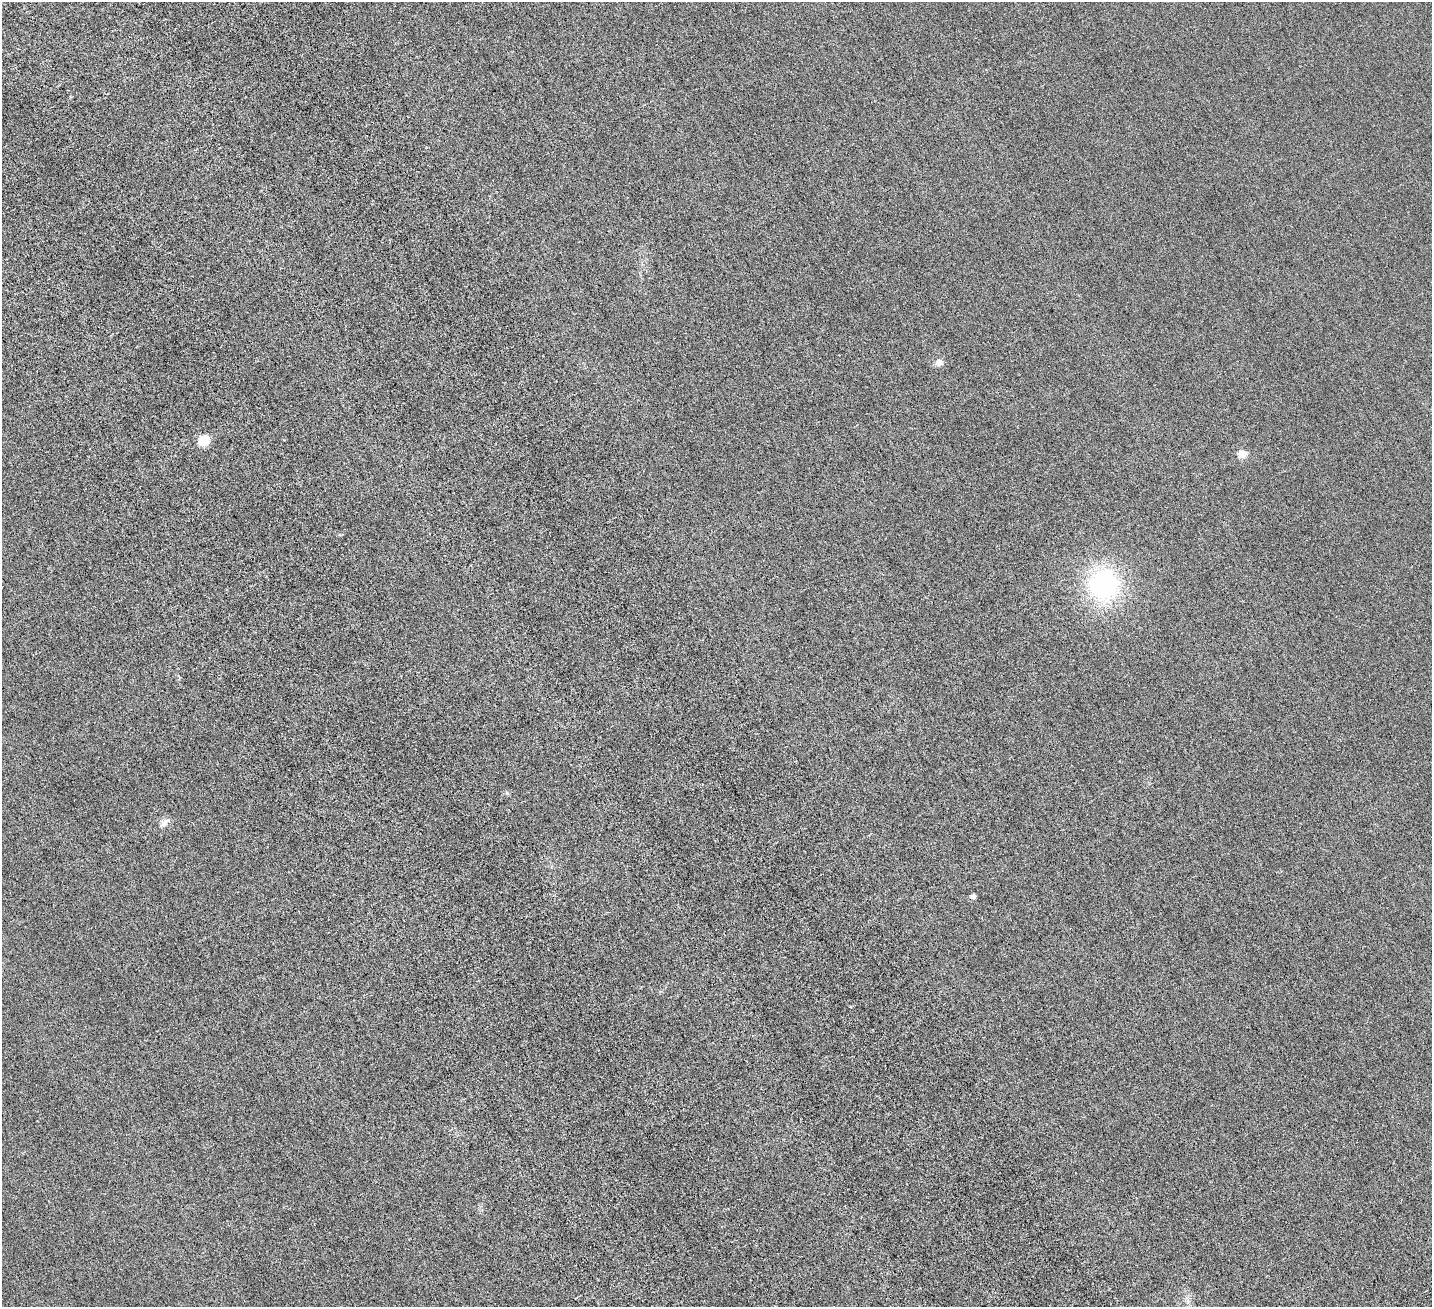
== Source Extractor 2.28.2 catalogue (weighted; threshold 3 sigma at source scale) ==
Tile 11 of 4 x 4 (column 3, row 3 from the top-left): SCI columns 3165-4594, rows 1785-3089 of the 6329 x 6320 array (HDU 1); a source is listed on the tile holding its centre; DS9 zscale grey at full resolution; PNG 1434 x 1309 px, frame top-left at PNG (2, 2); no overlay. Nothing masked; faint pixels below the display range render black.
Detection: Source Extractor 2.28.2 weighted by HDU 2 'WHT'; one run over the whole footprint, this tile lists its part. Background 0.00232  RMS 0.002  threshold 0.00827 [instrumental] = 3 sigma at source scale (4.09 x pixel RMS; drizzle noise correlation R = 1.36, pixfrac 0.8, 0.05/0.05 arcsec/px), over >= 5 px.
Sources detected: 7; all 7 listed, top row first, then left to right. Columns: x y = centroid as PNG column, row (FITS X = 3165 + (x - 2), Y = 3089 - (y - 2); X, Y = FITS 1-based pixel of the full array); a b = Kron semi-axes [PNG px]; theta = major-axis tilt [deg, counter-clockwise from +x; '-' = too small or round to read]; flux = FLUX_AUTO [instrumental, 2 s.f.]
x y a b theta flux
939 362 4 4 - 2.6
204 440 5 5 - 12
1242 454 5 5 - 5.1
1104 585 32 30 -88 22
507 793 6 4 -72 0.21
164 823 14 8 40 0.89
973 896 5 5 - 0.49